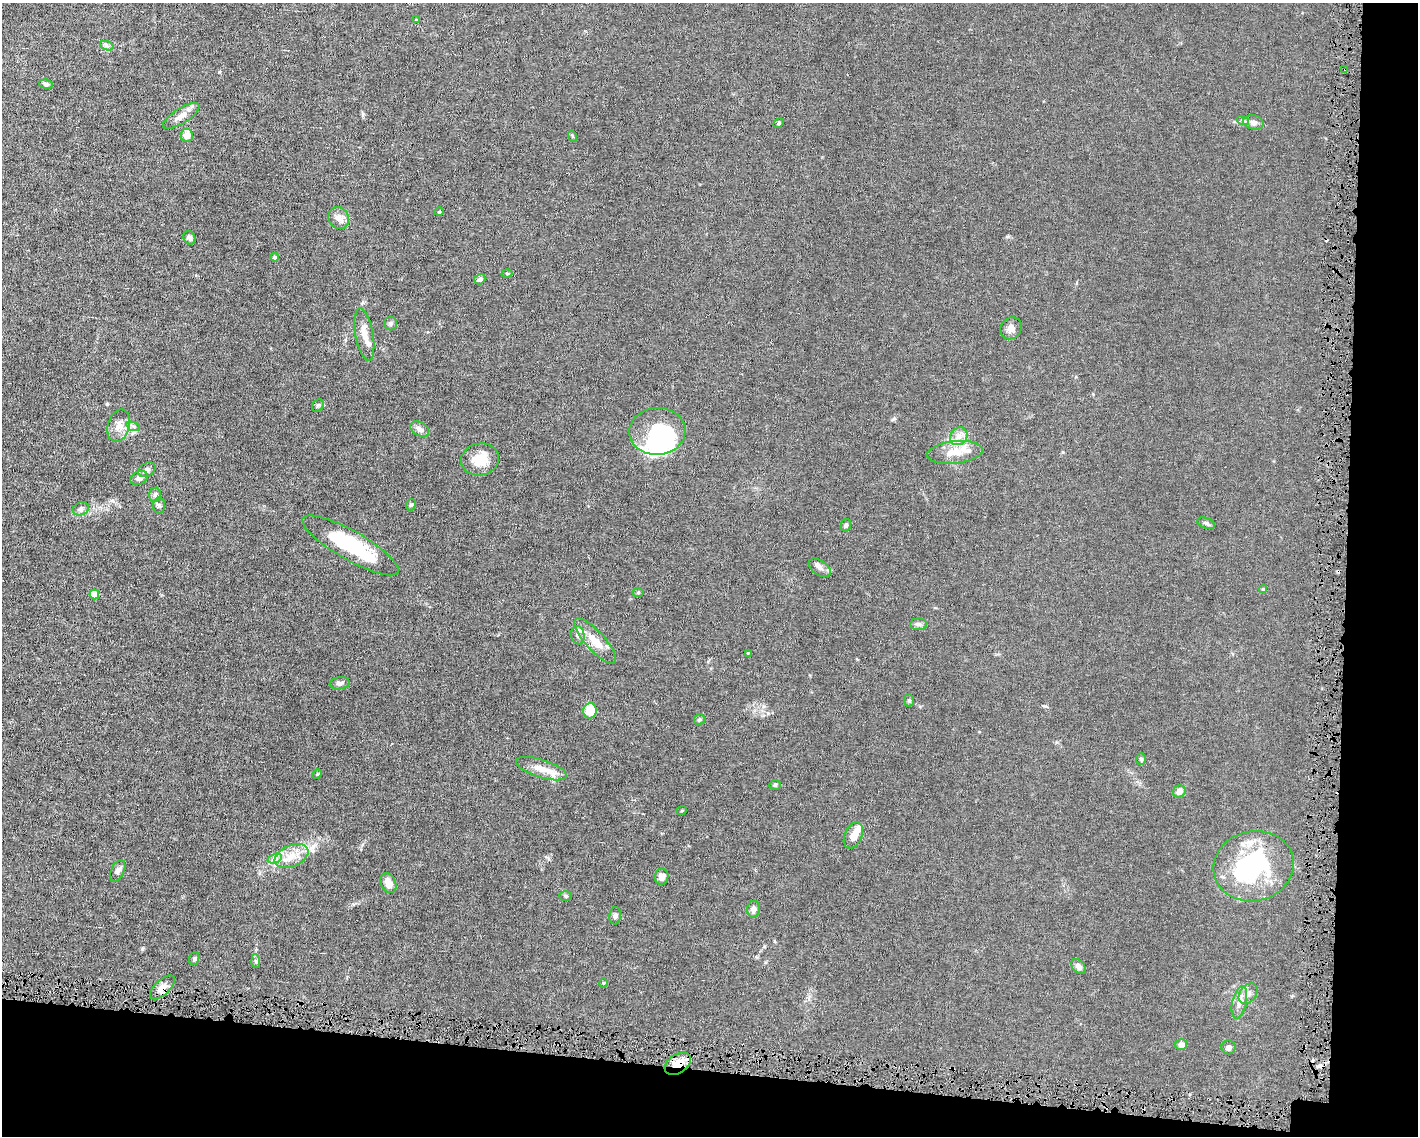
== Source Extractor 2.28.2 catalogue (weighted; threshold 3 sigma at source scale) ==
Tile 12 of 3 x 4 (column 3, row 4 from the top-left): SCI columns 2939-4354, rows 1-1134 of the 4568 x 4535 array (HDU 1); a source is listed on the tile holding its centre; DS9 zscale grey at full resolution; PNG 1420 x 1138 px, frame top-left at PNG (2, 3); each listed source drawn as its Kron ellipse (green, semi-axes under 4 px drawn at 4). Shown black and unused: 11% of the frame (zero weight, under 4 of 8 exposures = <1% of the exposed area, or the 3 px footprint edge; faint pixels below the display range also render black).
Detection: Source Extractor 2.28.2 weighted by HDU 2 'WHT'; one run over the whole footprint, this tile lists its part. Background 0.0157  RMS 0.0024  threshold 0.00967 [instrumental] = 3 sigma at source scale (4.09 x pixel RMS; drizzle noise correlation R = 1.36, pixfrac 0.8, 0.05/0.05 arcsec/px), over >= 5 px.
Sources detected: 86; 4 inside a brighter object's white glare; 3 cosmic-ray / hot-pixel residue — neither listed nor drawn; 5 inside a brighter listed object's ellipse — not listed separately; the other 74 listed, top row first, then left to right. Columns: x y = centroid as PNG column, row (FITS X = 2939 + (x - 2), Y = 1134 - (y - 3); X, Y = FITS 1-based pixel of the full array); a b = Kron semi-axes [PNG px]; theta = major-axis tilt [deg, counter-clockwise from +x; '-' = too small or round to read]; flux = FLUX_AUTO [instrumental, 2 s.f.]
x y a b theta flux
416 20 4 4 - 0.17
107 46 7 4 -19 0.43
1345 69 3 2 - 0.36
46 84 7 4 -9 0.46
181 116 21 7 32 1.8
1243 121 6 4 -20 0.36
1253 122 10 7 -14 1
778 123 6 4 29 0.28
187 135 6 6 - 2
572 136 6 3 -72 0.22
439 212 5 3 - 0.18
339 218 11 10 - 1.4
189 238 7 5 -61 0.61
275 257 4 4 - 0.39
507 274 5 3 - 0.22
480 279 6 5 - 0.73
391 324 7 6 - 0.48
1011 328 12 10 48 1.2
364 335 26 9 -80 2.5
318 405 6 5 - 0.39
119 426 16 10 74 2.2
133 426 7 4 -18 0.52
420 429 10 6 -33 1.2
657 431 28 23 3 20
959 436 9 8 - 1.3
955 452 28 11 6 3.5
480 459 19 16 11 4.4
147 470 9 6 28 0.92
139 478 9 6 22 0.87
155 495 7 6 - 0.53
159 505 8 6 -90 0.51
411 505 6 5 - 0.34
81 509 8 6 22 0.7
1206 523 9 5 -21 0.49
846 525 6 5 - 0.37
350 545 55 14 -30 17
820 568 12 7 -35 0.92
1263 589 4 4 - 0.21
638 592 6 4 1 0.26
94 594 5 4 - 3.7
919 624 8 6 -2 0.57
578 635 9 6 -79 0.84
595 641 29 9 -48 3.5
748 653 4 4 - 0.16
340 683 10 6 6 0.69
909 700 6 5 - 0.35
590 711 8 6 79 5.1
699 719 6 5 - 0.34
1141 759 6 5 - 0.36
541 769 26 9 -17 2.6
317 774 5 4 - 0.24
775 785 6 5 - 0.32
1179 791 6 6 - 1.3
682 810 5 3 - 0.18
853 835 14 8 67 1.8
291 856 18 10 23 3.1
275 858 7 4 19 0.59
1254 866 40 35 14 20
118 871 11 6 64 0.79
661 877 8 7 - 1.2
388 883 10 7 -66 2
566 896 6 5 - 0.34
753 909 8 6 80 0.94
615 916 8 6 86 0.58
194 958 6 5 - 0.34
256 961 7 4 -88 0.36
1079 967 8 6 -49 1.1
603 983 5 3 - 0.18
162 987 15 7 43 1.6
1248 994 11 8 53 1.3
1239 1002 16 7 77 1.6
1181 1045 6 5 - 1.3
1229 1047 7 7 - 0.74
678 1064 14 9 34 3.6
Overlapping masked pixels (flux is a lower limit): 3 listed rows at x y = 1345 69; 162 987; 678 1064
Unlisted compact peaks at least as high as the median listed source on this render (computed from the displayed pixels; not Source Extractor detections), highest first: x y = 142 949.